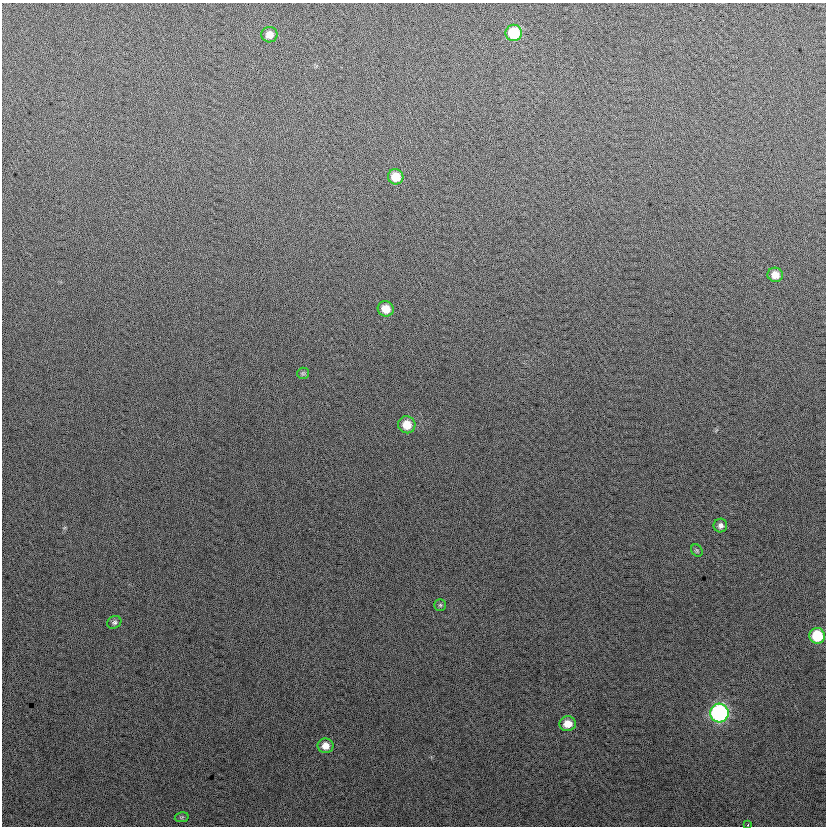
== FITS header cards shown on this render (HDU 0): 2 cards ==
NAXIS1  =                  824
NAXIS2  =                  824

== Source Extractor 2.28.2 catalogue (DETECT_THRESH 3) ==
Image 824 x 824 px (HDU 0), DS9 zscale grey, 1 PNG px = 1 image px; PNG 828 x 828 px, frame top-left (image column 1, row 824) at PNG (2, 3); each listed source drawn as its Kron ellipse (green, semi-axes under 4 px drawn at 4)
Background 16.2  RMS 14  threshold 40.8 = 3 sigma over >= 5 px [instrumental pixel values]
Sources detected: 17; all 17 listed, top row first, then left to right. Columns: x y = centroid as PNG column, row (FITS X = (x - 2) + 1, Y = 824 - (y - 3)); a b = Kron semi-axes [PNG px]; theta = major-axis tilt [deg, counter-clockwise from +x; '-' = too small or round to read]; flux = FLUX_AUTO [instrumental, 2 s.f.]
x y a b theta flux
514 33 8 8 - 42000
269 35 8 7 - 8900
396 177 8 7 - 18000
775 275 7 7 - 9100
386 309 8 7 - 14000
303 373 6 5 - 1600
407 425 9 8 - 16000
720 525 7 7 - 3300
697 550 7 5 -55 1400
440 605 6 6 - 1500
114 622 7 6 - 2300
817 636 8 8 - 37000
719 713 9 9 - 190000
568 724 8 7 - 13000
325 746 8 7 - 8700
182 817 7 5 11 1200
748 825 3 3 - 930
At the frame edge (FLAGS 8, measured only in part): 1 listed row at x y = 748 825